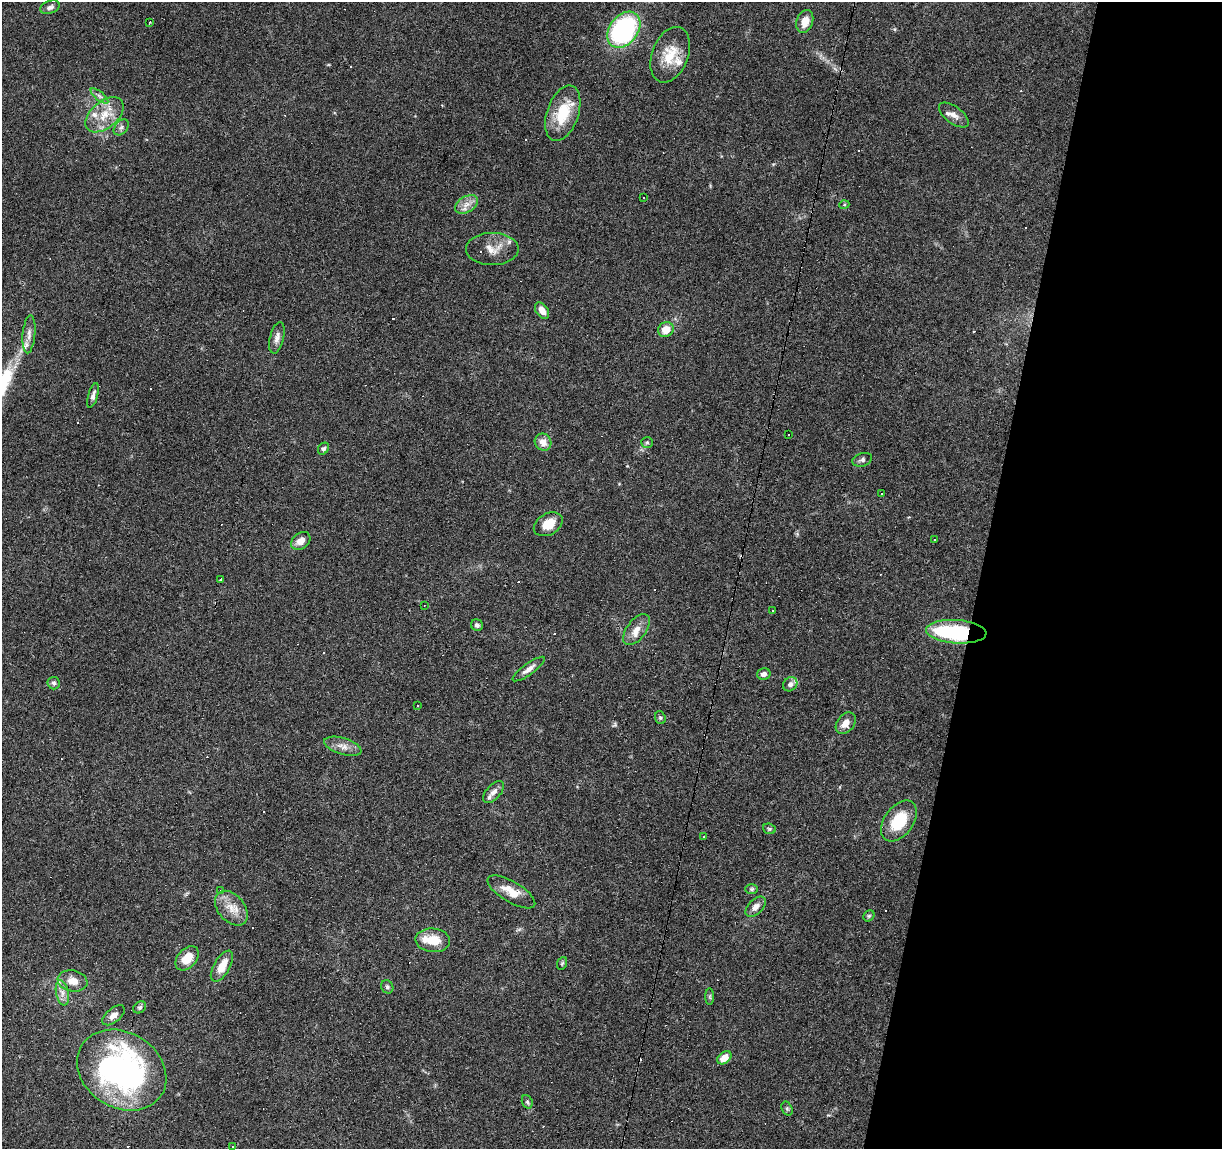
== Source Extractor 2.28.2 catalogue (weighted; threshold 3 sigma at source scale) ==
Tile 8 of 4 x 4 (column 4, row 2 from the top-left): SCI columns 3666-4885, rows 2576-3722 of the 4885 x 5090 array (HDU 1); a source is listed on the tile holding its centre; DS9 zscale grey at full resolution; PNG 1224 x 1151 px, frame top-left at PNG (2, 2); each listed source drawn as its Kron ellipse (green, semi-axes under 4 px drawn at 4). Shown black and unused: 20% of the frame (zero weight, under 3 of 6 exposures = <1% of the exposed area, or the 3 px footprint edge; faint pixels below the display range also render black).
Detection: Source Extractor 2.28.2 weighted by HDU 2 'WHT'; one run over the whole footprint, this tile lists its part. Background 0.0705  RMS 0.0045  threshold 0.0185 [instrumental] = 3 sigma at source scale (4.09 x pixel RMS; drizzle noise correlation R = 1.36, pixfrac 0.8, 0.0396/0.0396 arcsec/px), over >= 5 px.
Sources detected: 97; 1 inside a brighter object's white glare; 23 cosmic-ray / hot-pixel residue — neither listed nor drawn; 6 inside a brighter listed object's ellipse — not listed separately; the other 67 listed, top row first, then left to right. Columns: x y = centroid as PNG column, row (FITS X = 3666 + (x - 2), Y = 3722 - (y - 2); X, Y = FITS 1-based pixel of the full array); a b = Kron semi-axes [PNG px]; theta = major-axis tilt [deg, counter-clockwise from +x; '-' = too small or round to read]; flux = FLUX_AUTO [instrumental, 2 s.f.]
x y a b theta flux
50 7 10 6 19 1.5
805 21 12 8 71 5
150 22 3 2 - 0.35
624 30 20 14 52 58
670 55 29 18 69 11
99 96 11 3 -40 1.1
563 113 29 16 71 15
105 115 22 13 40 8.5
954 115 17 8 -37 3.2
121 127 9 6 49 1.2
644 198 2 2 - 0.27
467 204 12 8 29 3.2
844 205 5 3 - 0.41
492 249 26 16 0 6.4
542 311 9 6 -55 3.4
666 329 8 7 - 5.6
29 334 19 6 85 2.9
277 338 16 7 76 2.4
93 395 13 5 74 1.5
788 434 3 2 - 0.49
543 442 9 8 - 3.9
647 442 6 5 - 0.69
323 449 6 5 - 0.92
862 460 10 6 18 1.3
882 493 3 3 - 22
548 524 15 10 30 6.8
935 540 3 3 - 0.73
301 541 10 8 38 3.3
221 580 3 3 - 1.4
424 605 3 2 - 0.25
773 610 3 3 - 0.73
477 625 6 5 - 1.2
636 630 18 9 52 4.5
956 632 30 11 -4 42
529 669 19 5 36 2.6
764 674 7 5 14 1.7
54 683 6 6 - 0.97
790 684 8 6 46 1.5
418 705 3 3 - 13
660 718 6 5 - 0.69
846 723 12 8 52 3.7
343 746 19 8 -17 3.4
494 792 13 7 47 2.5
899 821 23 14 53 15
769 829 6 5 - 0.66
704 837 3 3 - 0.62
752 889 6 5 - 0.71
220 891 3 3 - 1
511 892 27 10 -31 7.1
756 907 12 7 44 2.5
231 908 20 13 -50 6.3
869 916 6 5 - 0.62
433 940 17 12 -4 8.2
187 958 14 9 48 7.5
562 963 6 5 - 0.71
222 966 17 8 59 6.7
72 981 15 10 -10 4.9
387 987 7 6 - 0.85
62 993 13 6 -79 2.6
710 997 8 4 -90 0.69
140 1007 7 5 37 0.95
113 1015 13 7 38 2.7
724 1058 8 5 39 4.6
122 1070 47 37 -32 120
527 1102 7 5 -69 0.78
787 1109 7 5 -63 0.8
232 1147 3 2 - 0.25
Overlapping masked pixels (flux is a lower limit): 1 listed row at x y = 956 632